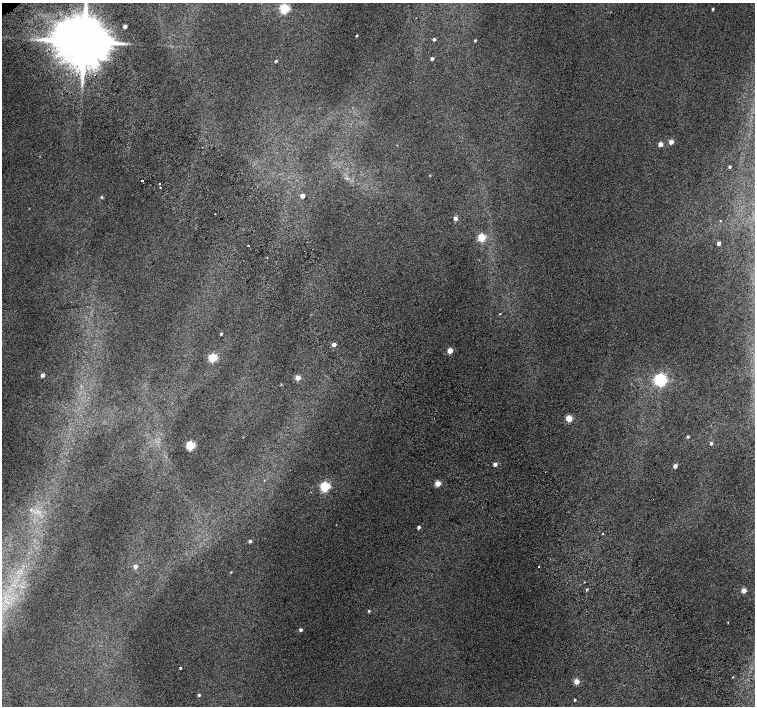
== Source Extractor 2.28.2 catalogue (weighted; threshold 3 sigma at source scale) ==
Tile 6 of 4 x 4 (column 2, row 2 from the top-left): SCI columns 1557-3062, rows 3080-4487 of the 6118 x 6093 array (HDU 1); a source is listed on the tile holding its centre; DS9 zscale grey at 2 x 2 block average (1 PNG px = mean of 2 x 2 image px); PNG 757 x 708 px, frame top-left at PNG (2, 3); no overlay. Shown black and unused: <1% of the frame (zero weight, under 2 of 3 exposures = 3% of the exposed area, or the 3 px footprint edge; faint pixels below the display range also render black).
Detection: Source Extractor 2.28.2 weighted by HDU 2 'WHT'; one run over the whole footprint, this tile lists its part. Background 0.0415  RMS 0.035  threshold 0.158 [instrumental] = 3 sigma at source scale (4.5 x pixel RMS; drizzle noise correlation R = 1.50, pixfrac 1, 0.0396/0.0396 arcsec/px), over >= 5 px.
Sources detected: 59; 3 cosmic-ray / hot-pixel residue — not listed; the other 56 listed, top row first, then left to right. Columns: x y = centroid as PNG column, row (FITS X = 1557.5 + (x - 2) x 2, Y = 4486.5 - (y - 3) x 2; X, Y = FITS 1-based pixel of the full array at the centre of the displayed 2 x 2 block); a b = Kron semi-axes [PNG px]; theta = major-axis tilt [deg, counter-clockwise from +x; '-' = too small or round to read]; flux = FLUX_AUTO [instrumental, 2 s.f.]
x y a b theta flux
284 9 3 3 - 920
713 9 3 2 - 12
125 26 3 3 - 49
356 36 2 2 - 9.3
434 39 3 3 - 16
475 40 3 3 - 9.5
84 41 12 11 - 73000
432 59 2 2 - 27
276 61 3 3 - 11
671 142 3 3 - 110
660 144 3 3 - 86
730 167 2 2 - 12
430 175 2 2 - 3.7
142 180 2 2 - 47
160 187 2 2 - 5.6
302 196 3 3 - 77
101 197 3 3 - 10
455 218 3 3 - 57
720 221 2 2 - 4.9
481 237 3 3 - 490
718 243 3 3 - 45
248 246 2 2 - 21
500 314 3 3 - 5.1
221 334 2 2 - 14
334 344 3 3 - 74
450 350 3 3 - 180
212 358 3 3 - 570
42 375 3 3 - 46
297 378 3 3 - 170
660 380 4 4 - 2300
281 384 3 2 - 4.9
569 418 3 3 - 290
688 437 2 2 - 16
711 443 3 3 - 19
190 446 3 3 - 860
495 464 3 3 - 53
675 466 3 3 - 52
438 483 3 3 - 210
325 487 4 3 - 940
38 511 5 2 - 9.7
418 527 3 2 - 23
603 533 2 2 - 8.3
250 541 3 3 - 27
135 566 3 3 - 68
538 566 2 2 - 7.8
231 572 3 2 - 5.5
587 589 3 3 - 8.8
744 591 3 3 - 120
369 611 3 3 - 10
728 622 2 2 - 3.9
300 630 3 3 - 29
180 668 2 2 - 12
733 677 2 2 - 3.8
576 682 3 3 - 170
199 695 3 3 - 15
575 700 2 2 - 8.8
Overlapping masked pixels (flux is a lower limit): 1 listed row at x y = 84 41
Isophote crosses this tile's border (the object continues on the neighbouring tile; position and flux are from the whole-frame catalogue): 1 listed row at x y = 84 41